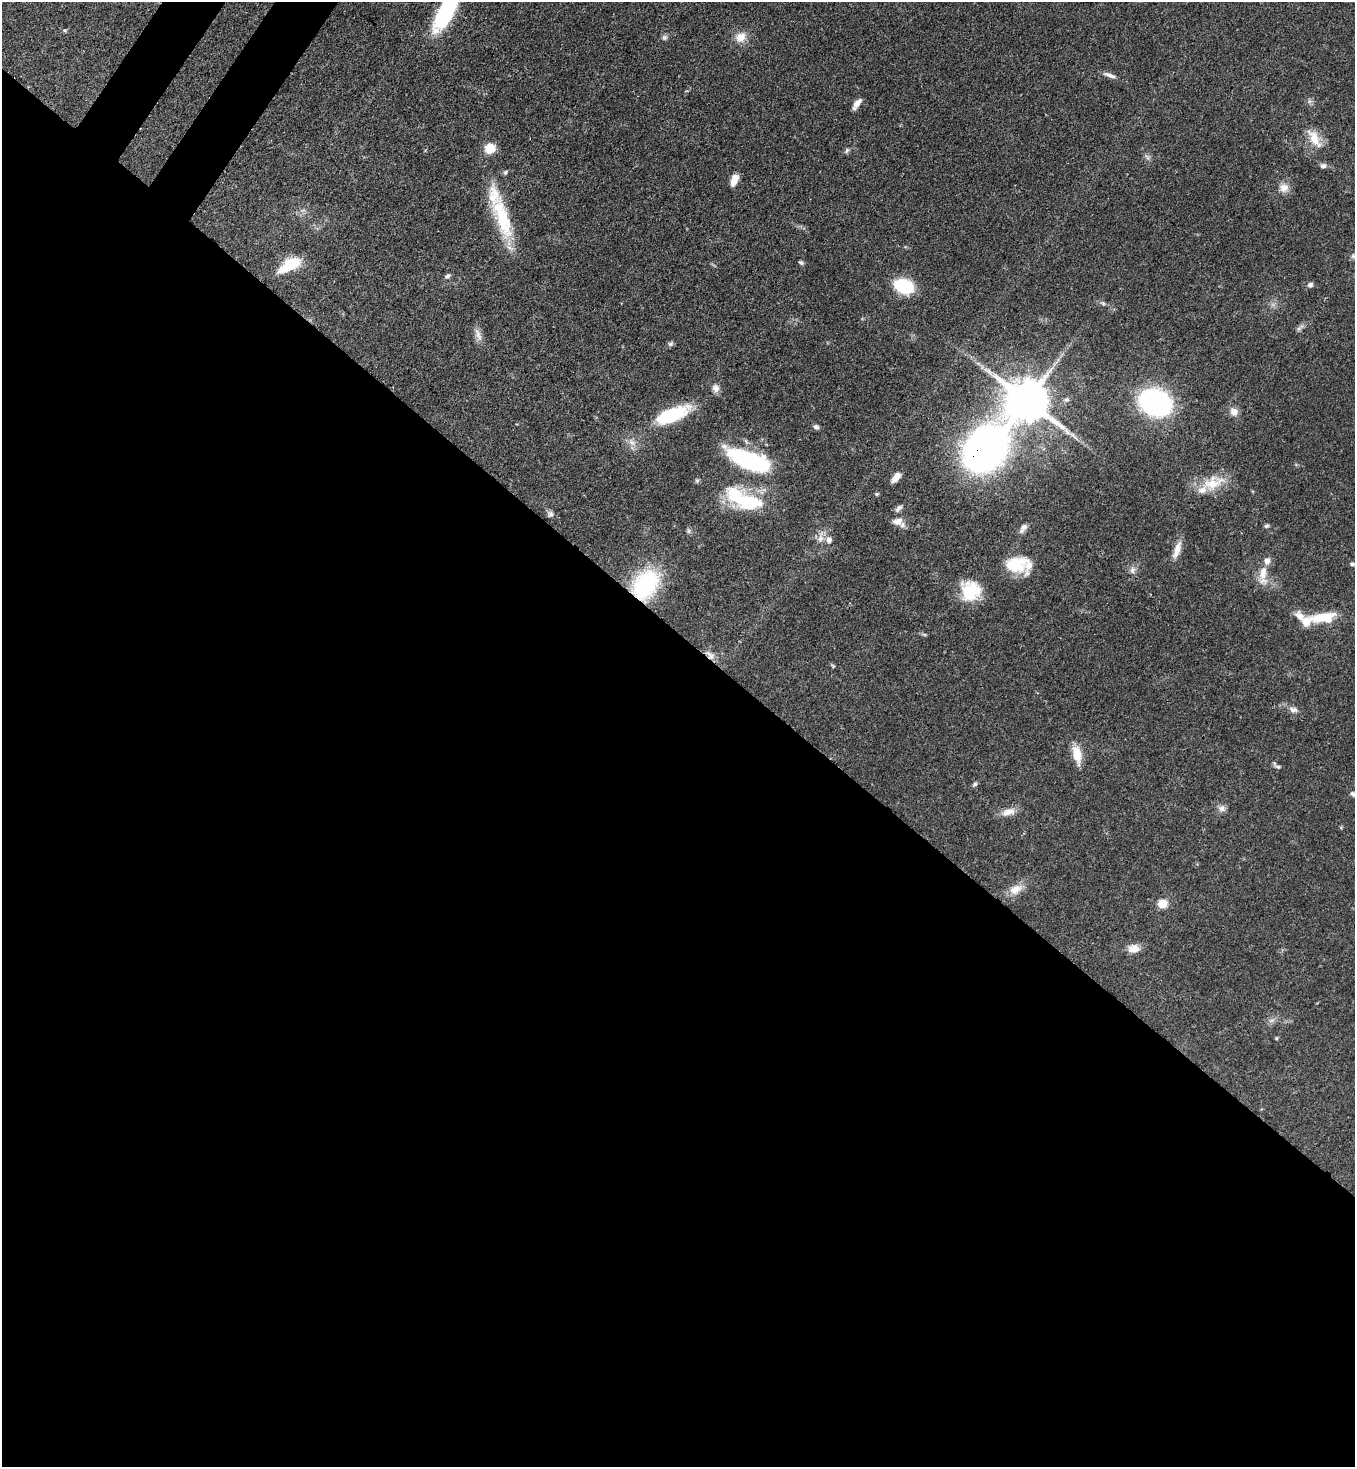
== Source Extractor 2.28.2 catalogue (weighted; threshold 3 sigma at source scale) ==
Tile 14 of 4 x 4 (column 2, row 4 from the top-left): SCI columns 1717-3069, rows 60-1524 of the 5999 x 5977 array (HDU 1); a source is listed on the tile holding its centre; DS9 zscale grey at full resolution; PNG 1357 x 1469 px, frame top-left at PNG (2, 2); no overlay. Shown black and unused: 58% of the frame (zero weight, under 3 of 4 exposures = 7% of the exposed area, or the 3 px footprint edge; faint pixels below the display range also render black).
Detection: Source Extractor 2.28.2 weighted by HDU 2 'WHT'; one run over the whole footprint, this tile lists its part. Background 0.0707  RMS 0.004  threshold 0.0179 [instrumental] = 3 sigma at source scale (4.5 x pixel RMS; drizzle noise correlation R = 1.50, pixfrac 1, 0.05/0.05 arcsec/px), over >= 5 px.
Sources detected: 74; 2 inside a brighter object's white glare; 1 long thin detection or spike segment (spike, bleed or trail) — not listed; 5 inside a brighter listed object's ellipse — not listed separately; the other 66 listed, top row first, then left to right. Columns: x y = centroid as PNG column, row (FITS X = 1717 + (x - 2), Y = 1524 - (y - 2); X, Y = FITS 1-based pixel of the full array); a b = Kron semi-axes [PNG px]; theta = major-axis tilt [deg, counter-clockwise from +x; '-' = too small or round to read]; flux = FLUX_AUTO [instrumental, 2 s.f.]
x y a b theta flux
448 8 47 17 61 32
64 30 7 4 0 0.57
664 37 7 6 - 0.98
741 37 14 12 42 4.4
1110 75 20 5 -20 2
857 104 14 6 55 2.5
1314 138 28 11 -59 6.9
490 149 9 8 - 7.9
847 150 7 4 59 0.75
1147 157 8 4 -45 0.89
1323 166 7 6 - 1.3
505 172 6 5 - 0.7
734 180 12 6 68 4.1
1284 188 13 12 - 3.3
503 218 58 17 -73 25
801 263 7 4 -36 0.7
289 265 28 11 30 12
447 276 9 5 32 1
1310 285 7 6 - 1.2
904 286 12 8 -20 38
1103 303 6 4 -45 0.64
478 335 20 6 -69 2.5
670 344 8 6 32 0.87
716 388 10 9 - 2
1027 401 11 11 - 1700
1155 402 21 15 -23 100
1234 412 11 10 - 2.8
672 415 38 14 21 23
816 427 7 6 - 1
632 442 12 7 -37 2.3
985 449 52 30 50 220
749 460 37 14 -21 50
896 477 12 6 52 3
697 481 6 5 - 0.66
1213 483 29 17 21 11
877 494 5 4 - 0.59
749 503 38 23 -27 24
899 508 11 5 46 1.3
550 514 8 7 - 1.2
898 521 13 9 12 3.1
1267 526 7 5 3 0.69
1023 528 14 6 58 1.9
820 538 10 8 79 2.3
829 540 8 7 - 2.1
1177 550 23 7 70 3.9
1352 564 7 5 -2 0.89
1016 565 26 18 -2 15
1132 570 9 7 64 1.6
1263 573 25 10 83 5.6
645 585 34 24 56 38
970 591 23 22 - 15
1323 617 31 11 7 13
710 655 14 8 -56 2.7
833 666 5 4 - 0.51
1293 709 11 7 -16 1.8
1077 754 22 10 -78 7
1278 767 8 4 -13 0.79
975 784 6 5 - 0.77
1354 794 9 5 -25 1.4
1222 808 10 9 - 1.9
1008 812 20 9 16 3.7
1016 889 19 12 25 4.9
1162 903 5 5 - 14
1134 949 14 10 11 4
1272 1020 7 4 18 0.97
1276 1038 4 4 - 0.4
Overlapping masked pixels (flux is a lower limit): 3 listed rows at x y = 985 449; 645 585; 710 655
Isophote crosses this tile's border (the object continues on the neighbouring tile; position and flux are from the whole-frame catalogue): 2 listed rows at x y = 448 8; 1354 794